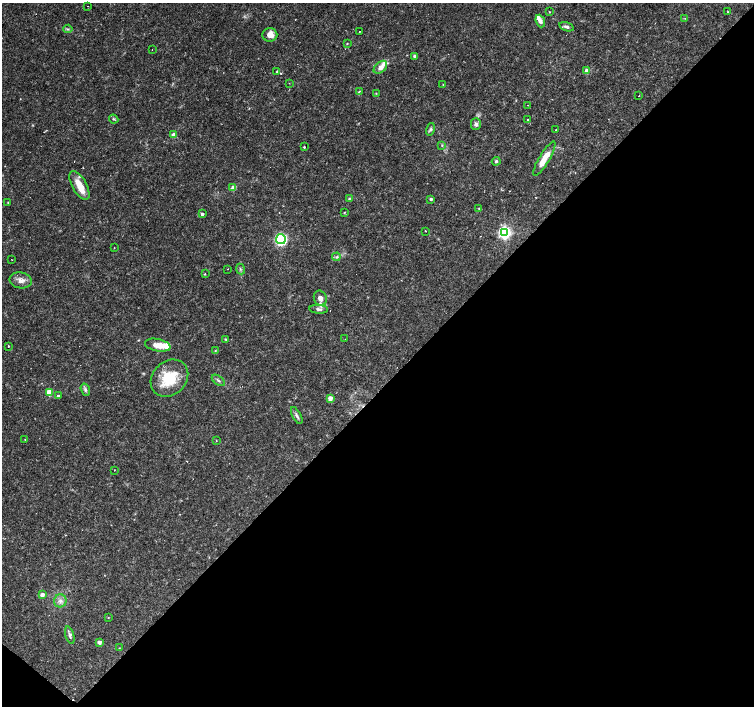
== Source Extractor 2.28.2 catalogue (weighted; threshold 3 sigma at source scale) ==
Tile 15 of 4 x 4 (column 3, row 4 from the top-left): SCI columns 3007-4509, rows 229-1636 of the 6011 x 6021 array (HDU 1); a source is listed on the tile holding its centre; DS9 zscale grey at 2 x 2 block average (1 PNG px = mean of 2 x 2 image px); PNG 756 x 708 px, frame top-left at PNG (2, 3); each listed source drawn as its Kron ellipse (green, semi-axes under 4 px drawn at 4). Shown black and unused: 46% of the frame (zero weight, under 2 of 3 exposures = <1% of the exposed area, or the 3 px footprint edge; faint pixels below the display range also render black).
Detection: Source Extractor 2.28.2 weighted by HDU 2 'WHT'; one run over the whole footprint, this tile lists its part. Background 0.032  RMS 0.0033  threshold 0.0146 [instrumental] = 3 sigma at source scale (4.5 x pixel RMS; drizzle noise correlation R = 1.50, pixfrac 1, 0.0396/0.0396 arcsec/px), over >= 5 px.
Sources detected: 87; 1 too faint to see at this stretch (2 x 2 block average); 7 cosmic-ray / hot-pixel residue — neither listed nor drawn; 7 inside a brighter listed object's ellipse — not listed separately; the other 72 listed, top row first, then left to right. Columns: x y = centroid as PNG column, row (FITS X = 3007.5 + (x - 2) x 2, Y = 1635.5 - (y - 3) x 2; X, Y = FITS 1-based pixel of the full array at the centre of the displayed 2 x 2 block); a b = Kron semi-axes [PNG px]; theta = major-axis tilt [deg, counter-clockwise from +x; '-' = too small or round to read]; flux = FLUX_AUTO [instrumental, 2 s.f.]
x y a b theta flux
88 6 2 2 - 1.4
549 12 2 2 - 0.5
728 12 3 2 - 0.51
685 18 3 2 - 0.41
540 21 6 4 -70 3.4
567 27 7 4 -17 2.6
68 29 4 2 - 0.94
359 31 2 2 - 0.61
270 35 7 7 - 7.4
347 43 3 2 - 0.54
152 50 2 2 - 0.94
415 56 3 3 - 2.9
380 67 8 5 42 4.7
277 71 4 2 - 1.4
587 71 3 2 - 12
289 83 2 2 - 0.33
443 84 2 2 - 0.58
359 91 4 2 - 0.59
376 93 3 2 - 0.45
639 96 2 2 - 1.8
527 105 2 2 - 1.1
114 119 5 3 - 0.94
528 119 2 2 - 1.2
476 124 6 5 - 2.3
430 129 6 4 76 1.6
555 130 2 2 - 0.83
174 135 4 3 - 3.4
442 145 3 3 - 0.73
304 147 2 2 - 1.7
544 159 19 5 59 13
496 161 4 4 - 1.4
79 185 16 7 -61 13
233 188 3 2 - 12
349 199 4 3 - 0.83
431 199 3 3 - 1.4
8 202 3 3 - 0.47
479 208 2 2 - 0.43
344 213 4 2 - 0.54
202 214 2 2 - 2.4
426 231 2 2 - 0.32
504 233 4 4 - 190
281 239 5 5 - 120
114 248 2 2 - 0.37
336 257 4 3 - 1.2
12 260 2 2 - 0.31
227 269 2 2 - 4.5
240 269 5 2 - 0.94
205 274 2 2 - 1.4
21 280 11 8 -9 5.8
320 298 8 6 -68 4.5
319 309 9 4 -4 2.2
225 339 3 3 - 0.53
345 339 2 2 - 0.21
158 345 13 6 -12 9.1
9 346 2 2 - 2
215 351 3 3 - 0.67
169 378 20 16 44 27
218 380 7 3 -37 1.4
85 390 6 4 -72 1.8
49 392 3 3 - 13
58 396 2 2 - 1.9
330 398 4 3 - 3.9
297 416 9 4 -62 2.3
25 439 2 2 - 0.3
216 441 2 2 - 0.42
114 470 2 2 - 0.42
42 595 4 3 - 3.6
60 601 6 6 - 3.3
108 618 3 2 - 0.38
70 635 9 4 -74 2.3
99 642 3 3 - 3
119 648 3 2 - 0.38
Diffuse or blended objects may show on this block-average render without a row.